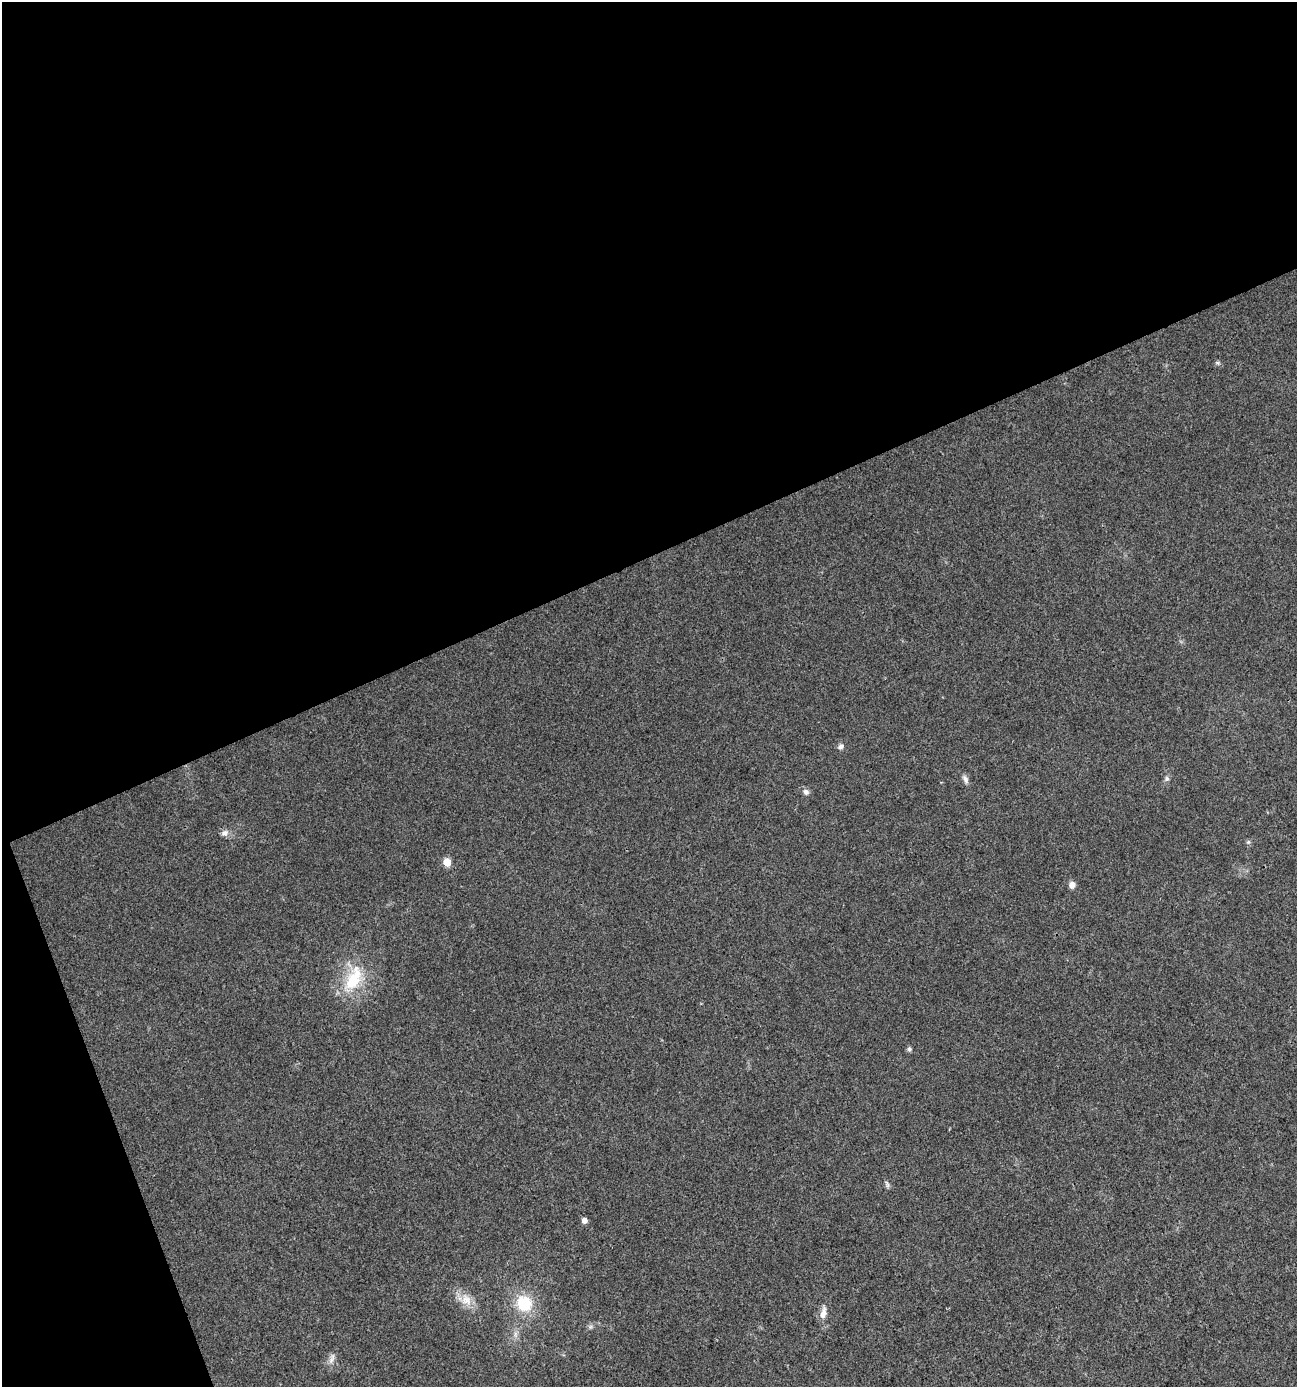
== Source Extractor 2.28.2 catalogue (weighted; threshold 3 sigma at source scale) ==
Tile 1 of 2 x 2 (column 1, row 1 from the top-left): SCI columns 50-1344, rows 1388-2772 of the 2705 x 2772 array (HDU 1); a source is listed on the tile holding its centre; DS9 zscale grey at full resolution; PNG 1299 x 1389 px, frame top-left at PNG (2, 2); no overlay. Shown black and unused: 43% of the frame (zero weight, under 3 of 4 exposures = <1% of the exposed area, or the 3 px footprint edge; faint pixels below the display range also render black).
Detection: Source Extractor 2.28.2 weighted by HDU 2 'WHT'; one run over the whole footprint, this tile lists its part. Background 0.0215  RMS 0.0046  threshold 0.0205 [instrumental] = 3 sigma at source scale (4.5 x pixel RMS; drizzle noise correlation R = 1.50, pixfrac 1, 0.0396/0.0396 arcsec/px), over >= 5 px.
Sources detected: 16; all 16 listed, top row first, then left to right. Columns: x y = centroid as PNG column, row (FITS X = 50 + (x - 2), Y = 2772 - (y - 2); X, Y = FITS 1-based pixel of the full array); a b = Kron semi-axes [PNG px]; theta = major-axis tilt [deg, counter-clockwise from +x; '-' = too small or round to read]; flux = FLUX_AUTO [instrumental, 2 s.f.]
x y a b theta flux
841 746 8 6 33 1.5
965 779 12 6 -65 1.8
1167 779 7 6 - 1.1
806 792 7 6 - 1.9
225 833 10 8 26 2.1
1248 842 6 4 44 0.68
447 862 5 5 - 13
1072 885 7 7 - 2.6
354 978 42 19 65 22
909 1049 6 5 - 0.96
887 1184 11 4 -71 1
584 1220 5 5 - 2.8
466 1300 18 14 -44 6.4
524 1303 19 16 -51 17
823 1313 17 7 79 3.8
332 1358 17 5 68 2.2